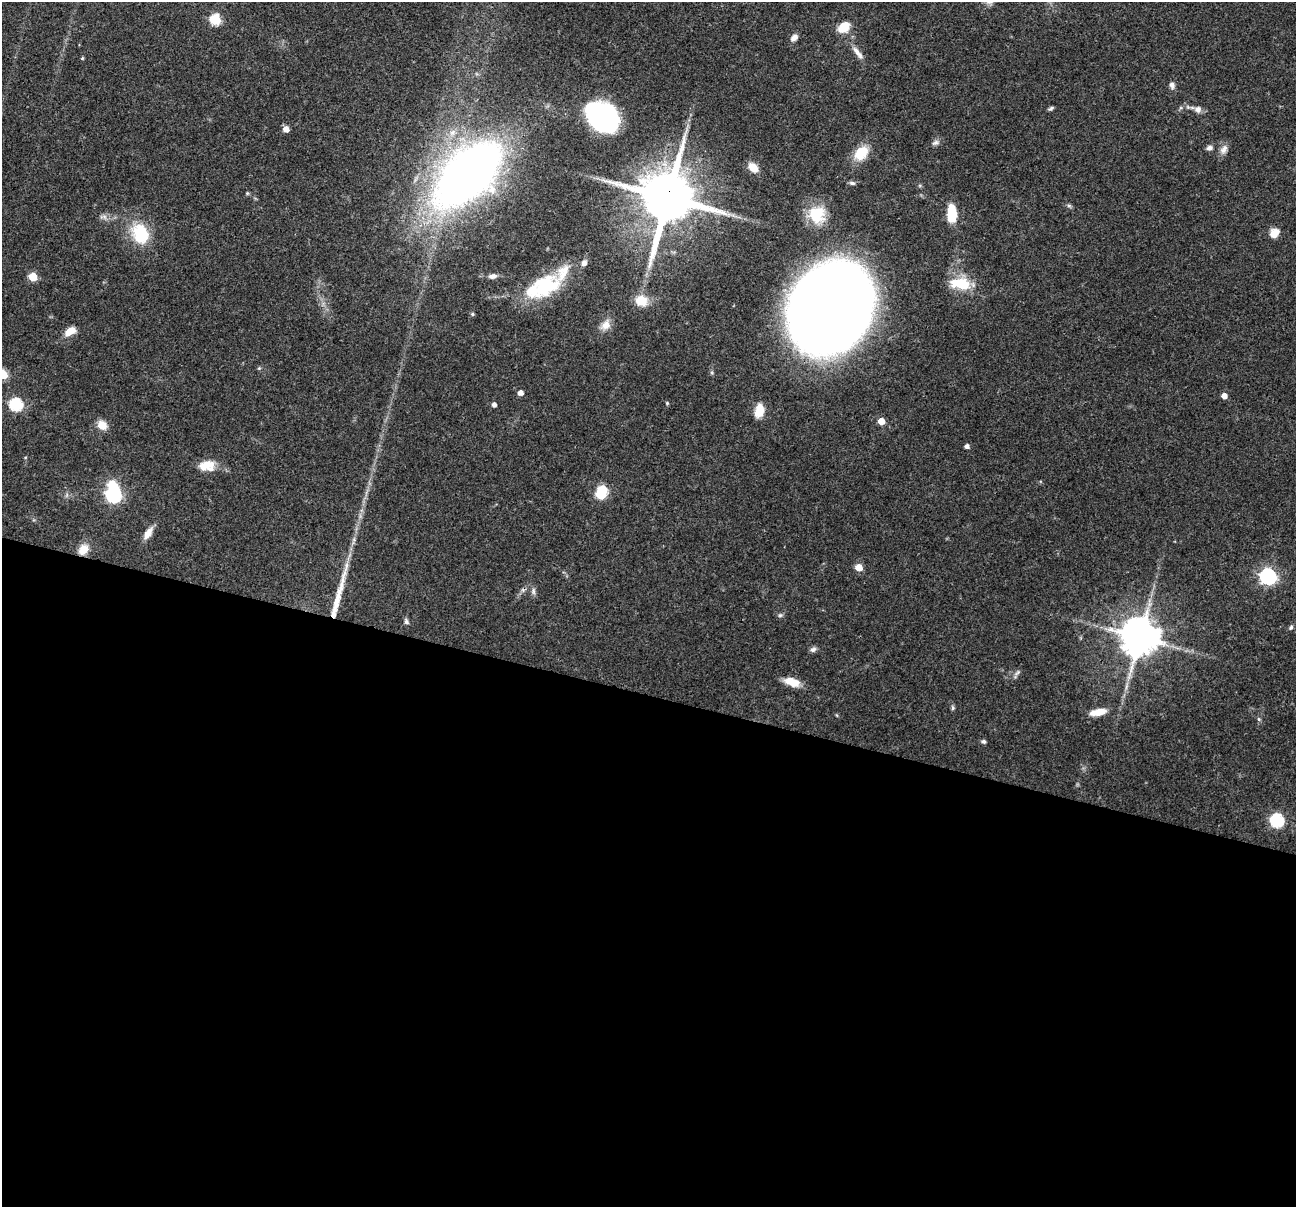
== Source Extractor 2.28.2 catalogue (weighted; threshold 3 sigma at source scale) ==
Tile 14 of 4 x 4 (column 2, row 4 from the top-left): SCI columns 1297-2590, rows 127-1331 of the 5183 x 5198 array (HDU 1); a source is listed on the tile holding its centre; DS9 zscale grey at full resolution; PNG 1298 x 1209 px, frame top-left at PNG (2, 2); no overlay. Shown black and unused: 42% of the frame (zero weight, under 3 of 4 exposures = <1% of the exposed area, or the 3 px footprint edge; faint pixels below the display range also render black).
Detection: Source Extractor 2.28.2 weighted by HDU 2 'WHT'; one run over the whole footprint, this tile lists its part. Background 0.0726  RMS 0.0032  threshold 0.0146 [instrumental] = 3 sigma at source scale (4.5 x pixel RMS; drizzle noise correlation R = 1.50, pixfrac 1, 0.05/0.05 arcsec/px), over >= 5 px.
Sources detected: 72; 3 inside a brighter object's white glare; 1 long thin detection or spike segment (spike, bleed or trail) — not listed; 2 inside a brighter listed object's ellipse — not listed separately; the other 66 listed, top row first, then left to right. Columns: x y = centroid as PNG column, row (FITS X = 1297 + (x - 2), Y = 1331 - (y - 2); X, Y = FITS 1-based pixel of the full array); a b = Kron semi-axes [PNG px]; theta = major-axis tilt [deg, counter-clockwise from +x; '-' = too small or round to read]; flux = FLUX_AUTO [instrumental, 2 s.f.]
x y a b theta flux
215 19 6 5 - 26
844 27 10 8 40 7.6
794 38 9 7 41 1.7
857 52 21 7 -52 2.5
82 58 4 4 - 0.36
1172 85 8 6 -69 1.3
1051 108 8 4 37 0.65
1198 109 9 8 - 1.7
603 118 26 19 -37 76
286 129 5 5 - 2.8
935 143 11 6 20 1.1
1209 148 7 6 - 1.2
1224 149 14 9 61 2
861 153 19 14 45 7.6
753 167 11 8 -45 4
468 174 46 24 44 390
852 183 9 5 -14 0.75
247 193 5 4 - 0.41
668 197 17 15 76 2400
1069 206 7 5 -17 0.65
952 213 19 9 89 9.7
817 215 23 22 - 11
103 217 13 6 -3 1.5
1274 233 11 9 46 3
140 234 27 20 -64 14
584 263 7 6 - 1.6
493 276 10 6 5 1.5
33 277 5 5 - 9.4
961 284 22 12 -8 12
545 286 36 24 39 21
641 301 13 11 -16 6.4
831 309 67 56 58 670
472 314 5 4 - 0.46
606 325 15 11 56 3.2
70 331 14 8 32 3.8
259 368 5 4 - 0.39
3 374 6 5 - 17
520 393 5 4 - 2.1
1224 396 5 5 - 2.6
16 404 6 6 - 38
494 405 4 4 - 1.4
759 410 15 9 78 5.5
881 421 5 5 - 4.6
102 425 12 10 -41 3.6
967 446 5 5 - 1.2
207 466 20 12 5 5.9
113 495 7 6 - 70
600 495 6 5 - 14
148 533 17 8 59 2.9
83 549 15 11 50 3.9
859 567 5 5 - 6
1268 576 7 6 - 98
533 591 10 6 -90 1.1
780 615 7 6 - 0.69
406 621 8 5 -67 0.81
1291 627 7 5 57 0.66
1139 638 11 11 - 1100
813 649 9 6 29 1
1017 673 11 4 39 0.89
792 682 18 8 -19 5.3
1126 686 9 4 81 1.1
953 708 7 5 90 0.59
1098 712 21 8 10 4.7
1259 719 6 5 - 0.55
983 741 6 5 - 0.69
1277 820 7 6 - 44
Overlapping masked pixels (flux is a lower limit): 1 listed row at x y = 668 197
Isophote crosses this tile's border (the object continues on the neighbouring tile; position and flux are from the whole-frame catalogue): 1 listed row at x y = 3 374
Unlisted compact peaks at least as high as the median listed source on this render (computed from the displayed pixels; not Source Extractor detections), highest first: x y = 667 403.